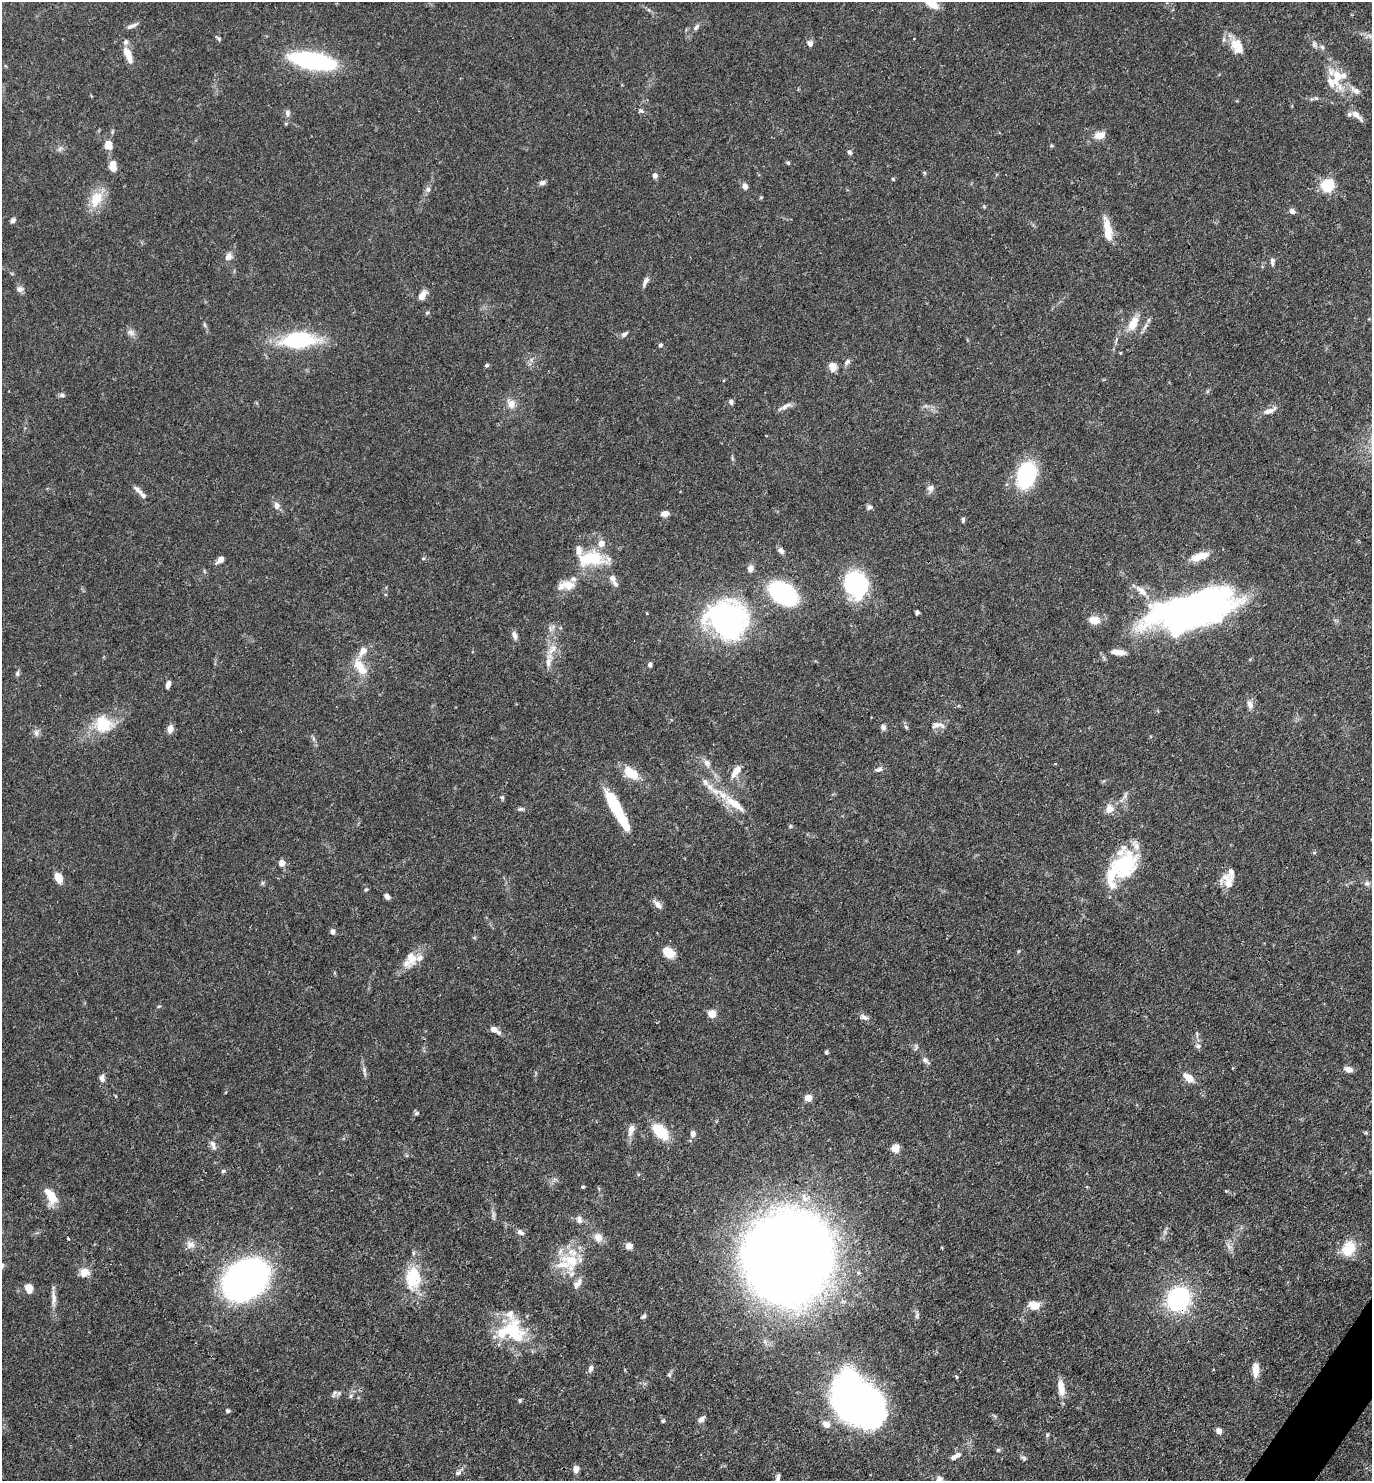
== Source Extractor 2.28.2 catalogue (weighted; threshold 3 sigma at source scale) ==
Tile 6 of 4 x 4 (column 2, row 2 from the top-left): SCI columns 1663-3032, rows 2961-4439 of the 5924 x 5919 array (HDU 1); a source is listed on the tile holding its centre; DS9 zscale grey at full resolution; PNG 1374 x 1483 px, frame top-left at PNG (2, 2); no overlay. Shown black and unused: <1% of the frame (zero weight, under 3 of 4 exposures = <1% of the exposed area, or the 3 px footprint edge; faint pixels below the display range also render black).
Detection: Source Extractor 2.28.2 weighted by HDU 2 'WHT'; one run over the whole footprint, this tile lists its part. Background 0.0878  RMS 0.0038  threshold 0.017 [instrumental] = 3 sigma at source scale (4.5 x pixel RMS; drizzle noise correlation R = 1.50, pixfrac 1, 0.05/0.05 arcsec/px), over >= 5 px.
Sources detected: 211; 1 too faint to see at this stretch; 4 inside a brighter object's white glare — not listed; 29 inside a brighter listed object's ellipse — not listed separately; the other 177 listed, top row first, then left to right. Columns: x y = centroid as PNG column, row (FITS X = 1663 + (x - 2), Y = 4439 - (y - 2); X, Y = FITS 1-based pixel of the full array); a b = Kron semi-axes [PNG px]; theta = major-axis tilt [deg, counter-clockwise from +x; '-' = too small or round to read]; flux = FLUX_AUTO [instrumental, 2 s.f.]
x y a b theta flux
931 4 15 8 -32 6.1
132 26 14 5 24 1.4
696 27 11 5 52 1.2
219 38 7 5 -51 0.68
914 39 2 2 - 0.32
810 43 7 6 - 1.9
1237 46 24 16 -61 6.6
1322 47 6 5 - 0.84
128 54 18 7 -67 5.2
313 61 33 11 -11 73
1332 82 35 14 -30 8.5
640 110 6 5 - 0.84
287 113 9 6 -78 1.3
1357 115 17 6 -45 2.7
1100 135 12 7 12 4
108 145 10 8 -83 4
60 149 8 5 45 0.93
850 152 7 5 -73 0.84
788 163 5 4 - 0.47
113 165 12 7 -86 4
924 173 6 4 -60 0.51
655 175 6 5 - 1.4
893 179 5 4 - 0.42
542 183 8 6 14 1.1
1327 185 6 5 - 60
745 186 9 7 -73 1.4
428 189 7 6 - 1.1
96 199 25 15 61 8.1
1292 211 8 6 -27 1.5
13 220 6 5 - 1.1
1107 228 23 10 -72 6.8
228 257 10 8 52 2
1272 261 11 5 -87 1.1
645 282 15 5 63 1.5
20 289 10 8 -1 1.4
422 296 9 5 53 4.4
427 313 5 5 - 0.51
1133 324 16 9 63 6
1145 326 12 5 54 1.5
131 333 11 8 -31 1.7
624 334 9 6 31 1.1
298 340 31 14 4 37
660 345 5 4 - 0.81
847 362 10 6 45 1.1
486 365 5 5 - 0.67
833 367 12 9 -77 2.4
62 395 8 5 -10 0.88
731 402 6 5 - 1.1
511 404 11 10 - 3.2
785 407 18 5 28 2
1269 411 20 7 21 2.6
1026 475 31 20 74 26
930 488 9 8 - 1.8
137 490 15 6 -42 1.7
277 506 8 7 - 2.1
869 507 8 6 26 1
665 514 8 6 7 2.3
963 520 7 4 83 0.67
781 550 8 6 -48 1.3
1200 556 21 8 15 6.2
591 558 35 19 7 15
423 559 5 3 - 0.4
220 560 8 5 42 2.4
750 569 9 7 89 1.6
613 578 11 8 -68 1.9
856 584 29 25 -70 39
569 585 16 13 -14 4.5
1142 591 18 8 -41 3.5
783 593 22 14 -31 50
1193 610 81 32 15 190
917 612 4 4 - 0.85
727 619 47 40 -22 72
1094 620 14 10 -9 4.1
514 635 12 6 -74 1.5
552 649 17 9 49 3.8
363 651 12 8 55 3.4
1118 652 18 6 -6 3.6
650 665 5 5 - 1
360 667 26 12 -57 7
17 673 8 5 73 0.81
168 684 8 5 75 1.7
1250 704 11 8 -81 2
103 724 22 20 -27 12
937 725 17 8 16 2.6
883 727 7 6 - 1.1
906 727 7 4 -46 0.62
170 729 9 6 80 2.4
36 733 10 8 82 1.4
313 739 6 4 73 0.66
707 763 10 8 -58 2
879 769 10 6 11 1.2
736 771 18 7 56 3.5
631 774 19 12 -21 6.6
1125 796 6 6 - 1
502 797 6 5 - 0.57
734 804 36 10 -37 9.9
614 806 35 10 -60 20
521 809 9 5 6 0.81
1110 809 12 11 - 3.3
790 826 6 4 -90 0.5
1314 852 6 3 20 0.42
282 863 7 7 - 2.2
1125 865 35 29 56 23
58 878 10 6 -66 5.4
1228 881 19 14 -73 5.3
1367 883 8 7 - 1.1
366 889 5 4 - 0.46
387 897 6 5 - 1.6
658 904 14 8 -46 2
333 932 6 6 - 1.3
668 952 12 9 -36 6.6
412 960 19 11 53 4.9
159 1006 6 3 18 0.38
712 1014 5 5 - 11
864 1017 12 6 -34 1.6
494 1029 6 5 - 3.2
498 1033 6 5 - 0.88
1197 1034 10 3 -80 0.68
1198 1046 7 6 - 0.93
826 1052 5 4 - 0.62
925 1060 11 6 -42 1.3
1348 1069 9 6 -15 2.4
364 1070 8 5 84 0.93
1189 1077 11 6 -36 4.8
102 1078 9 6 -80 1.6
808 1098 5 5 - 4.5
416 1113 6 6 - 0.68
631 1130 15 8 73 2.8
660 1131 19 11 -46 13
693 1134 7 6 - 1.5
213 1145 14 6 -68 1.7
895 1148 10 9 - 2.6
223 1171 5 5 - 0.61
583 1187 4 3 - 0.63
52 1196 20 11 -85 6
579 1220 10 7 -82 1.6
520 1232 10 7 -32 1.5
598 1237 10 8 -57 3.4
68 1238 3 2 - 0.48
190 1245 12 10 -16 2.5
629 1246 7 6 - 2.2
1229 1247 9 5 -59 1.3
1348 1248 18 14 66 9.2
789 1258 57 54 83 1100
571 1260 29 22 -22 14
2 1266 7 6 - 0.99
84 1272 14 12 31 3.4
412 1277 30 22 -73 15
246 1279 30 22 36 200
577 1284 16 8 54 2.4
29 1288 9 7 -79 3.8
53 1298 25 6 -88 2.8
1178 1299 20 18 68 45
1034 1305 13 9 -15 4.7
643 1316 6 4 41 0.78
511 1331 40 28 2 24
590 1368 10 6 68 1.2
1255 1370 17 7 90 4.1
669 1375 7 5 -70 0.71
957 1377 5 4 - 0.54
1061 1388 20 8 -81 4.8
334 1393 11 5 63 1.1
351 1396 6 4 61 0.72
520 1401 6 3 -71 0.47
861 1403 46 32 -28 190
228 1411 5 4 - 0.83
701 1419 10 5 46 1.4
663 1421 5 4 - 0.51
826 1424 12 10 -22 2.7
1219 1431 6 6 - 1.8
1047 1435 6 4 72 0.49
998 1450 5 5 - 0.64
957 1455 8 7 - 1.4
1024 1458 8 5 -51 0.78
576 1469 7 6 - 2.2
458 1473 9 6 30 1.2
778 1478 12 5 78 1.4
Overlapping masked pixels (flux is a lower limit): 3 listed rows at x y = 783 593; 246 1279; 1178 1299
Isophote crosses this tile's border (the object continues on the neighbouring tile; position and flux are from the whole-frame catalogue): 3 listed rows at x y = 931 4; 2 1266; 778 1478